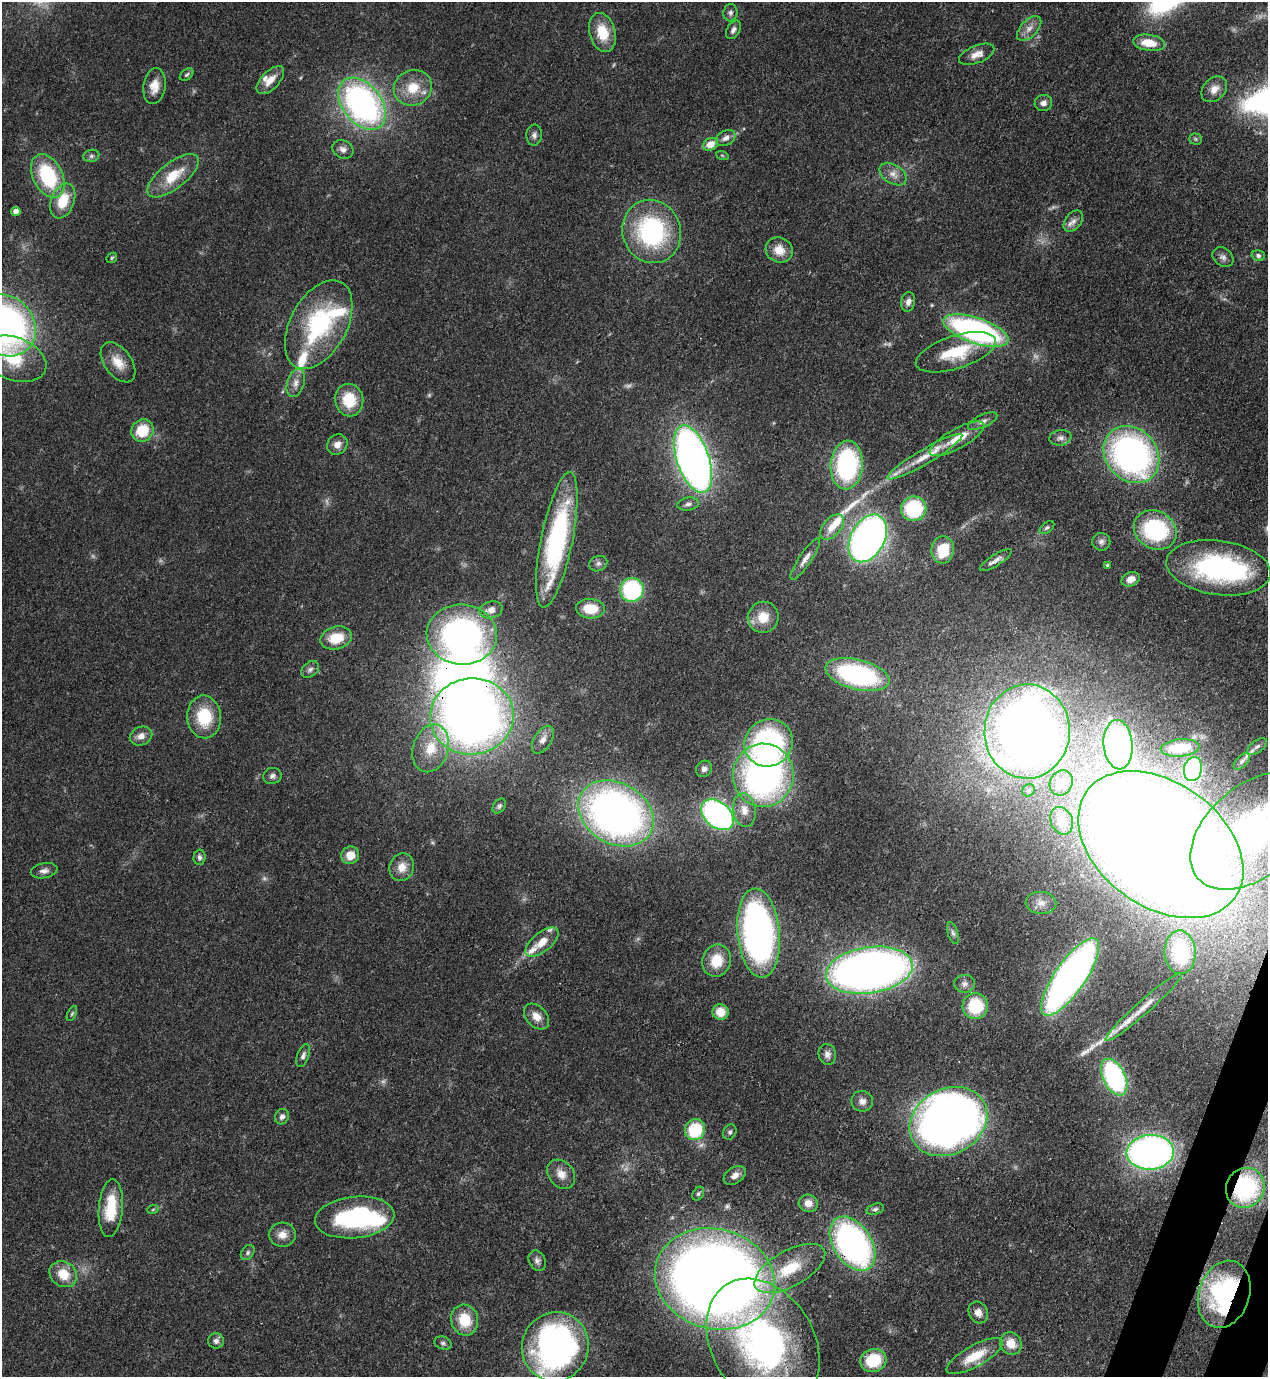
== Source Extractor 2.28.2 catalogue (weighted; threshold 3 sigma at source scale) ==
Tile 6 of 4 x 4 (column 2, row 2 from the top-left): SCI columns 1619-2884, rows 2790-4164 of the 5638 x 5578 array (HDU 1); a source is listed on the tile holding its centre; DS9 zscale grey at full resolution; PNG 1270 x 1379 px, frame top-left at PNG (2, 2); each listed source drawn as its Kron ellipse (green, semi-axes under 4 px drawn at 4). Shown black and unused: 2% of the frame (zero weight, under 3 of 4 exposures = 7% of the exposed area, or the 3 px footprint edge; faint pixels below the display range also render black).
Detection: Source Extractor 2.28.2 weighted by HDU 2 'WHT'; one run over the whole footprint, this tile lists its part. Background 0.0517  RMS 0.0035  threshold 0.0157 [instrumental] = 3 sigma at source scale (4.5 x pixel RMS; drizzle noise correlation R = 1.50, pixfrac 1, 0.05/0.05 arcsec/px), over >= 5 px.
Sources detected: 174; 8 too faint to see at this stretch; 5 inside a brighter object's white glare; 3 long thin detections or spike segments (spike, bleed or trail) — neither listed nor drawn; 9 inside a brighter listed object's ellipse — not listed separately; the other 149 listed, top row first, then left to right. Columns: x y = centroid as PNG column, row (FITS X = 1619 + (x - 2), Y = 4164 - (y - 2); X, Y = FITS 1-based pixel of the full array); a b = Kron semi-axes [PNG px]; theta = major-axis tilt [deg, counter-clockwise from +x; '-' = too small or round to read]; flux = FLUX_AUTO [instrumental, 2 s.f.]
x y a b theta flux
730 13 9 7 82 1.1
1029 28 15 8 45 2.9
733 30 10 6 59 1.4
602 32 20 13 -75 9.7
1149 43 16 8 -9 6.8
977 54 18 8 22 3.3
187 75 7 5 39 0.67
270 80 17 9 46 4.3
154 86 18 11 81 4.4
413 88 19 17 26 9
1214 89 14 11 45 3.3
1043 103 9 8 - 1.6
362 104 29 19 -51 110
534 135 10 7 85 1.4
726 138 10 7 27 1.9
1195 139 6 5 - 0.63
710 144 8 6 28 4.4
343 149 11 8 -28 1.8
722 155 6 4 -19 0.42
91 156 8 6 15 0.87
893 174 15 9 -33 2.9
48 176 23 14 -63 27
173 176 31 13 38 11
63 201 18 11 69 9.2
16 211 4 4 - 2.8
1073 221 12 8 52 2.1
652 231 32 29 -69 49
779 250 14 12 -25 5.3
1258 256 6 5 - 0.97
1223 257 11 9 -39 1.6
112 258 6 4 46 0.48
908 302 10 7 82 1.6
5 325 33 28 -44 160
319 325 48 28 61 44
976 330 34 12 -19 99
956 352 41 16 18 16
14 359 34 21 -21 17
118 362 23 13 -53 5.9
296 383 14 8 73 2.7
349 400 16 14 -80 11
983 421 16 6 25 1.8
142 431 11 10 - 11
1060 438 11 7 9 1.6
957 439 31 10 29 8.5
337 444 11 9 43 2.5
1131 454 31 25 -49 120
925 457 43 7 30 7.8
693 459 35 16 -71 250
847 465 24 16 85 52
688 504 11 6 9 1.4
914 509 12 12 - 27
832 527 15 9 48 4.8
1047 528 8 5 37 0.76
1155 530 22 18 -29 32
868 538 25 17 62 180
557 540 69 16 79 59
1101 542 9 9 - 1.4
943 550 13 11 85 12
805 559 24 6 56 2.6
996 560 18 5 32 2.1
598 564 9 7 25 1.2
1108 565 4 4 - 0.77
1218 568 52 27 -8 61
1131 579 9 6 25 2.9
632 590 12 11 - 38
590 609 14 9 -3 9.3
491 610 12 8 16 2.6
763 617 15 15 - 7.1
462 634 35 30 -5 120
336 638 16 11 15 8.7
310 669 10 7 39 1.3
857 675 33 15 -14 62
472 716 42 38 6 280
204 717 21 17 -86 15
1027 731 47 42 89 410
141 736 11 9 23 2.6
543 740 15 8 58 2.4
768 743 25 23 34 65
1118 745 25 14 -85 82
1257 746 11 6 36 1.4
431 748 24 17 73 12
1180 748 19 8 5 7.7
1242 762 10 5 47 1.1
704 769 8 7 - 1.5
1193 769 12 9 77 46
763 775 31 30 - 130
272 776 9 8 - 1.4
1061 783 13 11 63 3.4
1029 790 7 6 - 0.74
499 806 8 5 52 0.82
744 810 17 11 -81 4.7
616 813 40 30 -30 200
717 815 18 12 -41 100
1062 821 14 11 -66 3
1254 831 73 45 40 62
1161 845 91 62 -36 1000
350 855 9 8 - 5
199 857 7 6 - 1.1
402 867 14 12 73 4.3
44 871 13 7 12 1.8
1041 903 15 11 -3 3.7
759 933 45 21 -84 140
953 933 11 5 -72 1.1
542 942 20 9 39 5.4
1180 952 22 15 -87 20
717 961 16 14 71 8.4
869 970 44 23 8 260
1070 977 46 15 55 220
965 984 10 9 - 1.8
975 1006 13 13 - 18
1144 1007 51 6 41 5.6
720 1012 8 8 - 6.2
72 1013 8 4 63 0.58
536 1016 15 10 -47 3.5
827 1054 10 8 -75 1.8
303 1055 12 6 70 1.3
1114 1077 20 11 -64 53
862 1101 11 10 - 2.1
282 1117 8 7 - 1.4
948 1122 40 32 29 280
695 1130 10 10 - 19
730 1132 8 6 63 0.91
1150 1152 24 17 4 160
561 1174 16 12 -50 3.8
735 1175 12 8 33 2.2
1245 1188 20 19 - 42
698 1194 7 5 59 0.76
808 1203 9 8 - 3
111 1208 29 12 85 13
153 1209 6 3 20 0.39
875 1209 9 5 15 0.9
355 1217 40 20 6 45
282 1235 13 12 - 3.4
853 1244 30 19 -57 110
248 1253 8 6 53 0.92
537 1261 11 8 -62 1.4
790 1268 39 18 29 16
63 1274 14 12 -36 7.3
715 1279 61 50 -16 550
1224 1294 34 25 71 56
978 1312 11 9 -62 2.5
465 1320 15 13 -73 10
216 1341 8 7 - 1.4
443 1343 9 6 -19 1
763 1343 69 51 -59 110
1011 1343 11 10 - 4.8
555 1347 35 33 72 130
975 1356 31 10 29 9.3
873 1360 13 11 15 14
Overlapping masked pixels (flux is a lower limit): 10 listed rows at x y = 1218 568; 472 716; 1161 845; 869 970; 1070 977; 1245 1188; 853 1244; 715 1279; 1224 1294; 763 1343
Isophote crosses this tile's border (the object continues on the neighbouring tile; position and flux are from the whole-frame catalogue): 5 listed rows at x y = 5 325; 14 359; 1218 568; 1254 831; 555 1347